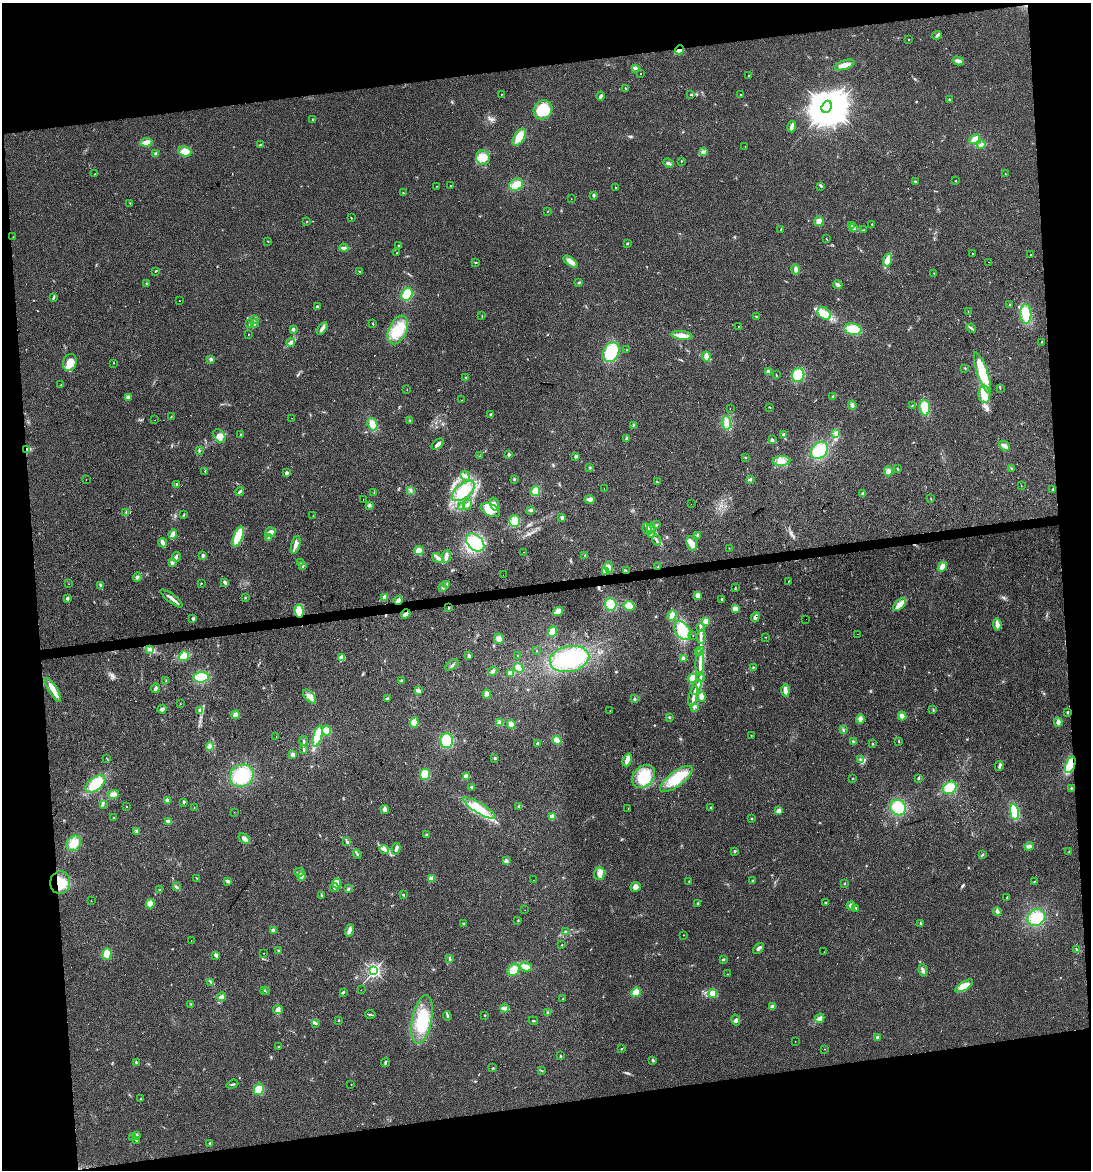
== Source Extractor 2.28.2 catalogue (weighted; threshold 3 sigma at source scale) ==
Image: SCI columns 14-4369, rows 1-4669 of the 4427 x 4669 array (HDU 1 of 3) = the unmasked area's bounding box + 8 px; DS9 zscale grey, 4 x 4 block average (1 PNG px = mean of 4 x 4 image px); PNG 1093 x 1172 px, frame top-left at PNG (2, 3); each listed source drawn as its Kron ellipse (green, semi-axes under 4 px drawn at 4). Shown black and unused: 18% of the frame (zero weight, under 2 of 3 exposures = <1% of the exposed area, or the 3 px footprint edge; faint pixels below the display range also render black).
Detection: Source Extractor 2.28.2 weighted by HDU 2 'WHT'. Background 0.0441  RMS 0.0067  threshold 0.0299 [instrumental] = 3 sigma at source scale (4.5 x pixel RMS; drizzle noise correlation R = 1.50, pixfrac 1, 0.0396/0.0396 arcsec/px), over >= 5 px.
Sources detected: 506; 1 too faint to see at this stretch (4 x 4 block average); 3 inside a brighter object's white glare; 5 cosmic-ray / hot-pixel residue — neither listed nor drawn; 3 coinciding with a brighter row at this scale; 38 inside a brighter listed object's ellipse — not listed separately; the other 456 listed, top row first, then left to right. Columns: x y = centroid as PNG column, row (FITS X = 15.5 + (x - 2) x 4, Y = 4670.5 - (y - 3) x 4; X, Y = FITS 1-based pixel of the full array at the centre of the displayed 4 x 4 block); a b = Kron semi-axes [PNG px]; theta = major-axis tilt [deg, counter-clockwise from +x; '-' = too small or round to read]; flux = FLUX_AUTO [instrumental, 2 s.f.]
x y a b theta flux
937 35 5 2 - 6.1
909 39 2 2 - 3.2
680 50 5 2 - 36
958 61 6 3 -15 15
845 65 10 4 17 27
635 68 4 3 - 9.4
641 74 2 2 - 2.6
749 75 3 2 - 1.5
626 88 2 2 - 2.2
501 94 2 2 - 2.3
740 94 2 2 - 1.4
691 95 3 2 - 2.3
601 96 4 2 - 8.9
949 100 2 2 - 9.3
827 107 6 5 - 11000
543 110 10 9 - 130
313 120 3 2 - 4.5
791 127 6 2 75 17
519 137 9 5 59 59
974 139 6 3 36 32
146 142 6 3 7 31
261 145 4 2 - 5.4
981 145 4 3 - 8.2
745 146 2 2 - 0.88
185 152 7 5 -22 34
703 152 3 2 - 3.5
156 154 2 2 - 44
483 158 7 6 - 42
681 161 2 2 - 1.8
668 163 5 3 - 11
95 174 2 2 - 1.5
1005 174 2 2 - 1.3
956 181 2 2 - 1.4
915 182 3 2 - 3.9
451 185 2 2 - 1.4
516 185 7 6 - 47
436 186 2 2 - 1
821 186 3 2 - 5.7
616 188 2 2 - 3.4
403 193 3 2 - 2.3
593 195 2 2 - 20
571 199 2 2 - 0.69
130 203 2 2 - 1.4
547 212 2 2 - 1
351 218 2 2 - 1.7
819 221 5 4 - 23
306 222 2 2 - 1.3
872 224 2 2 - 2.1
852 226 3 2 - 3.3
854 228 2 2 - 18
781 230 2 2 - 1.6
864 230 2 2 - 1.2
13 237 2 2 - 0.99
826 239 3 2 - 1.1
268 241 2 2 - 1.6
627 243 3 2 - 2.8
399 246 2 2 - 2.7
344 248 4 3 - 7.6
397 253 2 2 - 1.8
972 254 2 2 - 3.9
1031 254 2 2 - 21
887 260 6 3 72 61
475 262 3 2 - 2.4
570 262 8 4 -38 26
988 262 2 2 - 3.1
796 270 5 3 - 18
155 271 2 2 - 2.8
360 272 3 2 - 2.3
934 273 2 2 - 1.3
579 283 3 2 - 3
147 284 3 2 - 5.4
838 285 4 3 - 11
407 294 7 5 63 69
53 298 4 2 - 4.2
179 301 2 2 - 1.4
1009 305 2 2 - 5.5
317 307 3 3 - 5.1
968 311 2 2 - 1.4
824 313 7 5 -44 34
1026 314 10 5 -87 56
482 316 2 2 - 1.3
756 316 2 2 - 2
255 320 2 2 - 1.3
249 324 2 2 - 6.8
255 324 2 2 - 1.6
373 324 4 2 - 2.4
738 326 2 2 - 1.4
971 328 5 2 - 5.7
293 329 3 2 - 9
322 329 7 3 55 12
853 329 9 5 -12 61
398 330 15 9 64 100
248 334 2 2 - 2.5
682 335 10 3 -6 39
291 342 5 4 - 12
1041 342 2 2 - 1.4
627 350 2 2 - 1.7
611 352 10 8 61 140
706 356 5 4 - 16
211 359 3 3 - 6.9
70 362 9 6 71 42
114 363 2 2 - 1.3
965 368 2 2 - 1.4
768 371 2 2 - 37
982 373 21 5 -71 180
776 375 2 2 - 2.8
798 375 7 6 - 82
466 377 2 2 - 2
61 384 2 2 - 1.1
1000 388 4 2 - 2.7
407 390 2 2 - 0.69
984 394 9 6 -87 37
128 397 4 2 - 5.5
833 397 3 2 - 4.2
462 400 2 2 - 4.5
852 405 5 3 - 8.6
912 406 2 2 - 2.1
770 407 2 2 - 2.3
730 408 2 2 - 0.71
925 408 8 5 -83 62
491 414 2 2 - 14
171 416 2 2 - 2.3
292 418 2 2 - 0.84
155 420 2 2 - 0.57
410 421 2 2 - 2.1
726 423 7 4 -83 25
372 424 6 4 -71 31
633 425 2 2 - 1.8
835 434 3 2 - 6.3
241 435 2 2 - 5.3
783 435 2 2 - 35
219 436 7 5 -51 21
626 438 3 3 - 4.8
772 440 4 3 - 8.1
438 444 7 2 42 23
1004 446 6 3 -45 16
27 450 4 3 - 16
199 450 2 2 - 1.9
819 450 9 7 46 120
509 454 2 2 - 27
479 456 2 2 - 0.98
576 456 3 2 - 7.3
745 457 3 2 - 1.8
781 461 9 5 1 25
590 467 3 2 - 3.6
1011 468 3 2 - 3.5
898 469 2 2 - 2.3
205 471 3 2 - 2.7
888 471 5 4 - 15
287 473 2 2 - 37
465 476 5 3 - 11
86 479 2 2 - 3.3
514 479 3 2 - 3.9
750 479 3 2 - 3.8
657 482 2 2 - 2.5
176 484 3 2 - 2.9
1021 486 2 2 - 0.99
604 488 2 2 - 3.5
1053 489 2 2 - 9.3
410 490 3 3 - 5.5
463 491 14 7 39 130
536 491 5 4 - 37
240 492 5 2 - 7.4
374 492 2 2 - 1.5
863 494 3 2 - 6.2
363 499 2 2 - 1.7
590 499 5 4 - 13
931 499 3 2 - 2.2
494 504 7 3 -71 15
691 504 2 2 - 0.93
369 505 4 3 - 7.7
467 505 5 3 - 9.9
462 506 3 2 - 2.9
490 510 10 5 -25 39
531 510 4 2 - 6
126 512 2 2 - 4
184 515 4 2 - 3.3
313 516 2 2 - 1.1
562 517 2 2 - 33
515 521 6 5 - 33
656 525 3 2 - 2.2
651 528 4 2 - 8
647 529 6 2 -62 8.2
270 532 5 5 - 18
173 534 5 3 - 24
651 534 3 2 - 6.1
698 535 3 2 - 6.8
238 536 10 4 69 100
269 537 3 2 - 7.6
656 540 6 2 -68 6.2
475 542 10 7 -44 110
163 543 5 3 - 15
692 543 8 5 -73 29
296 545 9 4 74 22
729 548 2 2 - 1.3
419 550 5 4 - 29
523 552 2 2 - 1.9
585 555 2 2 - 2
203 556 3 2 - 9.7
446 556 6 3 78 16
176 557 5 2 - 8.7
438 558 6 4 -31 14
172 562 3 2 - 21
300 562 2 2 - 5.3
303 566 4 2 - 4.5
609 567 6 4 -75 15
658 567 3 2 - 2.7
942 567 5 3 - 25
626 571 2 2 - 2.2
605 572 3 2 - 5.4
503 575 2 2 - 0.62
137 577 4 3 - 7.8
225 582 4 3 - 7.1
788 582 2 2 - 0.91
201 583 2 2 - 1.6
69 584 2 2 - 0.53
447 584 3 2 - 3.8
101 586 4 2 - 5.4
443 587 3 3 - 6.7
735 588 3 2 - 3.3
698 595 3 3 - 22
385 597 4 2 - 21
67 598 2 2 - 27
172 598 13 2 -37 19
245 598 2 2 - 2.2
721 599 2 2 - 3.1
398 600 4 3 - 17
611 604 6 5 - 66
900 604 8 3 45 43
629 606 5 5 - 34
448 608 2 2 - 1.8
735 609 4 3 - 21
299 611 6 4 -82 55
558 611 5 3 - 31
406 614 5 3 - 15
672 616 5 4 - 26
755 617 5 3 - 14
193 619 4 2 - 4.9
806 619 2 2 - 0.93
706 621 4 3 - 26
997 624 6 2 -84 24
700 627 2 2 - 2.2
682 630 10 7 -55 69
553 631 5 4 - 34
857 634 2 2 - 0.64
693 635 2 2 - 0.88
701 637 7 2 84 10
766 637 2 2 - 0.98
499 639 5 4 - 16
150 649 2 2 - 2.9
701 650 4 2 - 6.6
536 651 2 2 - 1.6
698 652 4 3 - 13
517 655 2 2 - 1.2
184 656 5 4 - 38
469 656 3 2 - 12
342 657 4 3 - 24
683 658 4 3 - 5.9
569 659 20 12 12 260
700 664 12 2 87 18
452 665 7 2 39 7.8
753 667 3 2 - 3.4
519 668 5 4 - 22
493 671 5 3 - 8.1
511 673 3 3 - 17
201 677 7 5 6 91
700 677 5 2 - 5.8
693 678 5 4 - 39
166 680 3 2 - 2.3
401 681 3 2 - 3.6
696 687 8 2 65 15
156 688 5 3 - 9.9
53 690 13 3 -59 47
785 690 6 2 -84 22
418 691 4 3 - 13
487 694 4 3 - 16
310 696 8 4 -50 28
693 696 10 2 77 16
701 697 5 3 - 20
387 699 3 2 - 7.3
635 699 3 2 - 3.9
180 704 2 2 - 1.2
694 707 4 2 - 6.4
162 709 4 3 - 9.5
200 710 4 4 - 12
610 710 2 2 - 2.1
933 710 3 2 - 3.6
1067 712 3 2 - 2.2
235 715 4 3 - 20
902 716 4 3 - 18
669 717 2 2 - 2.6
860 719 4 3 - 21
500 722 3 3 - 14
1058 722 4 3 - 17
414 723 5 4 - 24
511 724 4 3 - 22
843 730 3 2 - 2.5
326 731 5 4 - 32
751 735 2 2 - 2
318 736 11 4 76 110
276 737 2 2 - 1.9
557 740 4 4 - 26
304 741 5 2 - 5.4
446 741 7 6 - 76
854 741 3 3 - 4.9
899 742 2 2 - 2.4
537 744 2 2 - 19
873 744 2 2 - 1.9
210 746 4 4 - 14
304 749 2 2 - 6.4
293 755 2 2 - 66
495 758 3 2 - 4.3
107 759 2 2 - 1.4
627 760 6 3 69 28
860 760 3 3 - 7.4
1070 765 9 4 68 96
999 766 5 2 - 9.3
425 774 5 5 - 60
242 776 12 11 - 170
466 776 4 3 - 14
643 776 13 10 45 97
853 778 2 2 - 1.5
918 778 3 2 - 3.6
676 779 19 7 37 130
95 784 11 6 38 100
472 787 3 2 - 4.4
950 788 7 5 37 76
1071 788 3 2 - 3.6
113 794 5 4 - 18
167 800 4 3 - 11
184 802 3 2 - 7
103 804 2 2 - 1.6
126 806 2 2 - 1.2
519 806 3 2 - 6.3
194 808 2 2 - 2
479 808 19 5 -31 60
710 808 2 2 - 2.1
898 808 8 7 - 98
385 809 4 3 - 14
628 809 2 2 - 0.58
779 811 4 3 - 18
234 812 2 2 - 0.77
1014 812 8 3 -79 170
552 816 2 2 - 94
114 818 2 2 - 1.3
752 818 2 2 - 2.7
168 821 4 3 - 9.9
136 831 2 2 - 3.2
426 834 2 2 - 2.6
244 839 6 4 -34 15
347 842 3 2 - 10
74 843 8 6 56 48
1029 846 4 3 - 16
384 849 5 2 - 8.1
396 849 6 2 81 13
734 851 3 2 - 3.9
1069 852 2 2 - 1.6
357 854 4 2 - 5.5
982 855 3 2 - 3.3
506 861 3 3 - 8.8
299 872 5 3 - 9.2
599 874 6 5 - 22
302 876 4 3 - 9.9
197 878 2 2 - 1.5
431 879 4 4 - 19
533 880 2 2 - 0.72
227 881 4 3 - 6.4
689 881 2 2 - 1.9
752 881 3 2 - 3.6
1035 881 4 2 - 2.8
60 883 11 10 - 69
337 883 5 4 - 27
845 883 2 2 - 1.3
176 887 2 2 - 3.5
334 887 4 3 - 7.8
635 887 5 4 - 15
348 889 3 3 - 5
160 890 3 2 - 2.8
321 895 4 2 - 3.4
403 895 2 2 - 3.4
1006 898 3 2 - 2.6
91 901 2 2 - 4
698 903 2 2 - 2.5
826 903 2 2 - 2.2
150 904 5 4 - 22
851 906 4 3 - 20
856 908 4 2 - 4.6
525 910 2 2 - 0.55
997 911 4 3 - 9.4
1036 918 9 8 - 94
518 920 2 2 - 2.8
463 924 3 2 - 3.6
920 924 4 2 - 4.8
273 930 2 2 - 74
350 930 6 3 71 15
565 932 3 2 - 3.5
684 935 2 2 - 1.7
191 940 2 2 - 0.57
562 945 2 2 - 3.9
758 948 6 3 46 13
278 950 3 2 - 4.3
1077 950 2 2 - 2.9
824 952 2 2 - 0.51
264 953 2 2 - 0.76
107 954 5 5 - 33
216 955 3 3 - 11
450 959 4 2 - 4.5
723 959 3 2 - 3.9
526 967 6 4 -14 36
514 970 7 5 48 46
923 970 6 3 -82 9.8
374 971 2 2 - 1100
727 974 2 2 - 1.4
211 982 2 2 - 2.4
964 986 10 3 31 47
361 990 2 2 - 0.64
264 991 2 2 - 1.3
267 992 2 2 - 2.8
343 992 4 2 - 4.3
636 992 5 4 - 30
713 994 4 4 - 26
221 997 4 3 - 14
563 999 2 2 - 2
190 1004 2 2 - 2.4
772 1007 3 3 - 7.7
505 1008 4 3 - 18
278 1010 5 4 - 11
547 1012 3 2 - 3.5
370 1014 5 2 - 4.1
485 1015 2 2 - 2.2
447 1016 4 2 - 4.9
820 1018 5 3 - 14
339 1020 2 2 - 2.6
422 1020 25 10 79 120
736 1020 5 3 - 8.5
533 1021 5 2 - 3.8
315 1023 3 2 - 7.9
878 1037 3 2 - 9.7
795 1041 2 2 - 0.68
278 1047 2 2 - 3
621 1049 3 2 - 2.9
825 1049 2 2 - 1.1
560 1056 2 2 - 3
653 1060 4 2 - 5.2
136 1062 3 2 - 3.1
385 1063 4 2 - 4.4
493 1068 2 2 - 3.3
542 1070 3 2 - 2
232 1084 6 2 20 4.8
351 1084 2 2 - 1.3
259 1089 6 5 - 42
140 1099 2 2 - 1.1
137 1135 4 3 - 7.1
133 1137 2 2 - 1.5
137 1141 3 2 - 3.3
210 1143 2 2 - 5.9
Overlapping masked pixels (flux is a lower limit): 9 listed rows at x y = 680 50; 27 450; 658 567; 626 571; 398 600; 299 611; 755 617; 1070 765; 60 883
Diffuse or blended objects may show on this block-average render without a row.